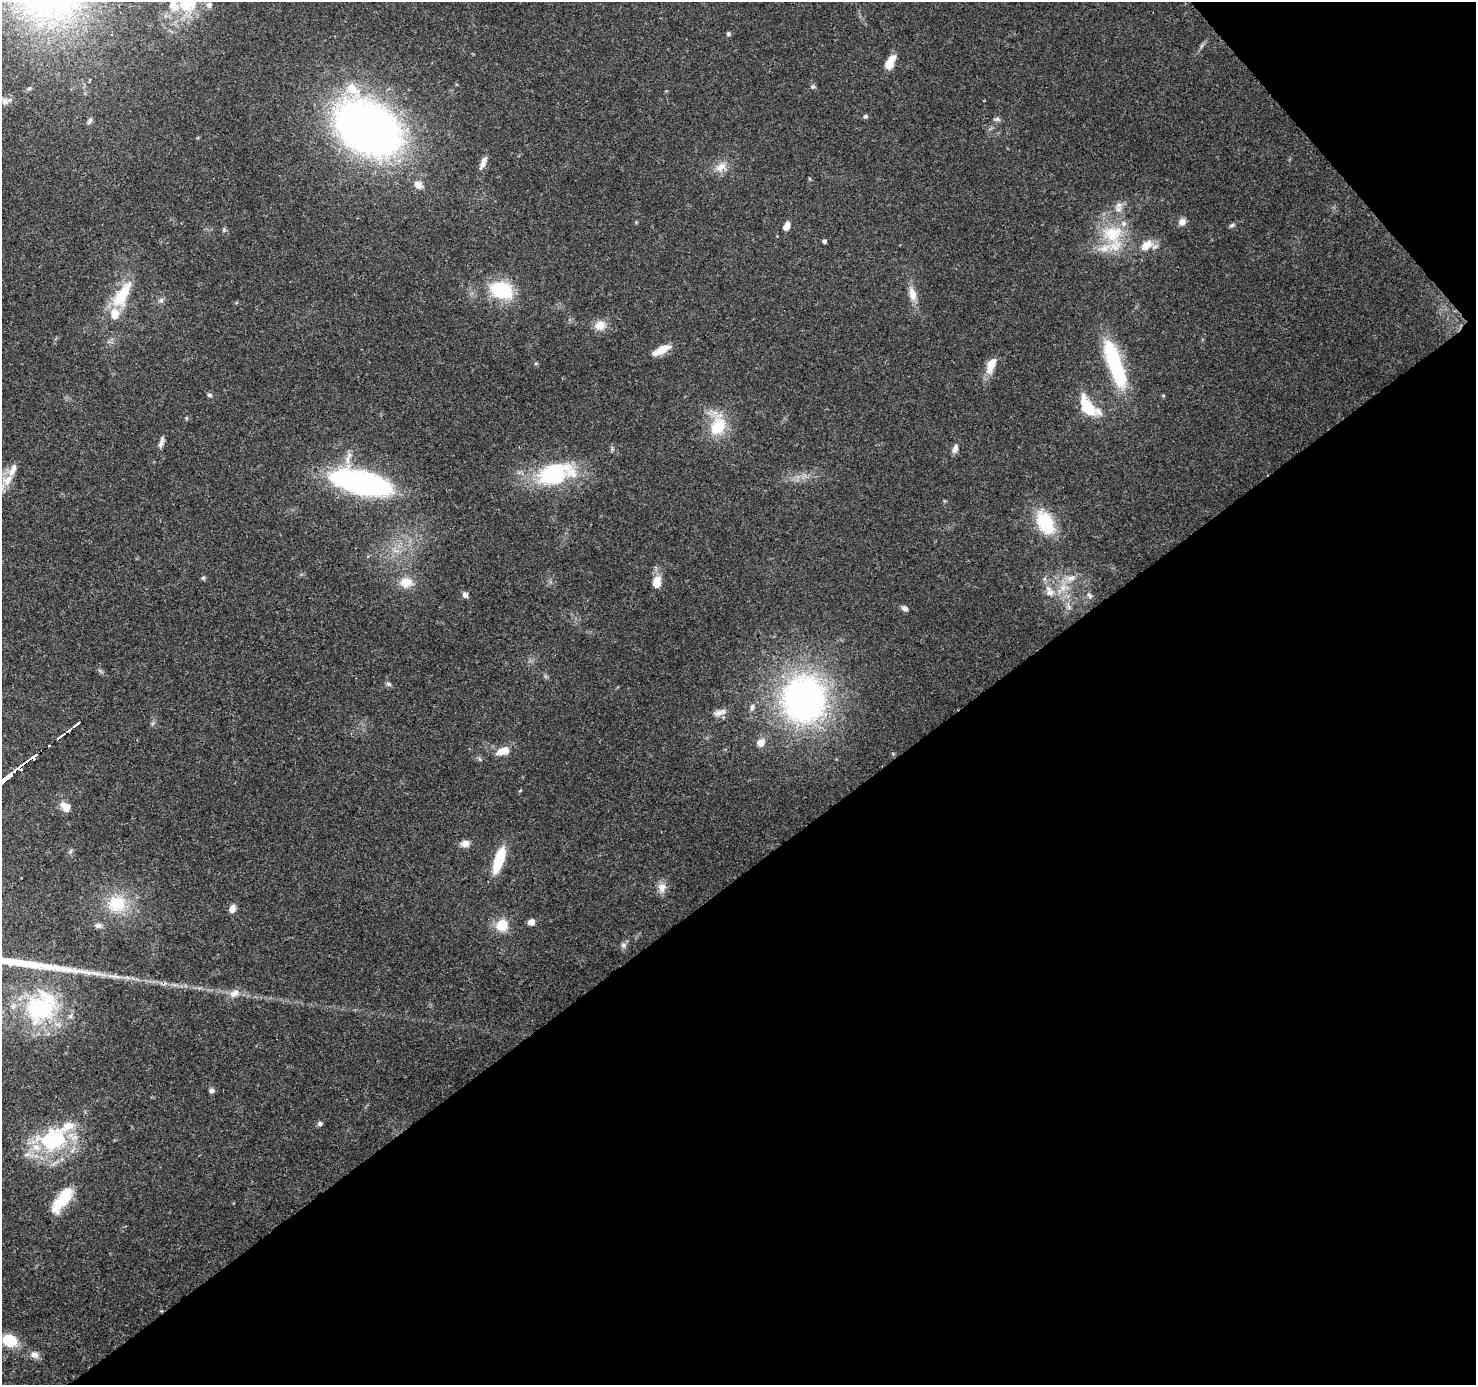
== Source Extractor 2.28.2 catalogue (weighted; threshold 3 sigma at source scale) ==
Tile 12 of 4 x 4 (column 4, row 3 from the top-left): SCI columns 4517-5990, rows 1593-2975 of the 6088 x 6013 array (HDU 1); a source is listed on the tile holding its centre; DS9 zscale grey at full resolution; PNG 1478 x 1387 px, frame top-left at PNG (2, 2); no overlay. Shown black and unused: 39% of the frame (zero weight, under 3 of 4 exposures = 7% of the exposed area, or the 3 px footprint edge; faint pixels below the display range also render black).
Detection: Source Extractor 2.28.2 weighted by HDU 2 'WHT'; one run over the whole footprint, this tile lists its part. Background 0.0987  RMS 0.0038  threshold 0.0171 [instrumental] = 3 sigma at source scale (4.5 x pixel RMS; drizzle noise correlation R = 1.50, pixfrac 1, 0.0396/0.0396 arcsec/px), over >= 5 px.
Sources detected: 90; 3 inside a brighter object's white glare — not listed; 9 inside a brighter listed object's ellipse — not listed separately; the other 78 listed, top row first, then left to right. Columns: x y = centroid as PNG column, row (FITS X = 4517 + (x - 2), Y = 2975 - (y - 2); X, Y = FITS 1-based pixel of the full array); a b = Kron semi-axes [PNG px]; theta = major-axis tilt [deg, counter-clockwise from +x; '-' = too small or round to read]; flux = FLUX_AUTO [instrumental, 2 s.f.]
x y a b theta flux
173 3 31 14 -84 10
209 5 8 7 - 1.8
728 34 6 5 - 0.7
889 65 13 10 81 3.6
813 86 6 6 - 0.8
5 101 10 9 - 1.9
865 116 5 5 - 0.72
997 119 9 5 -9 0.96
89 121 9 5 57 0.93
368 127 58 40 -37 260
483 163 17 7 70 2.8
721 167 17 12 17 4.2
418 185 14 10 -37 2.8
1119 205 11 8 50 2.2
1182 222 9 8 - 2
1232 225 8 5 27 0.74
786 226 9 6 68 3
224 230 6 5 - 0.65
1113 234 31 24 9 19
824 241 5 4 - 0.77
1146 245 15 10 38 5.3
501 290 25 17 -16 22
912 294 18 9 -77 4.2
122 295 37 14 60 16
161 300 8 7 - 1.2
600 325 15 13 22 4
661 350 21 7 28 6.2
1112 356 39 16 -71 25
536 363 6 4 1 0.43
991 365 17 8 67 6.6
209 395 6 5 - 0.75
1163 396 5 3 - 0.39
1089 409 18 11 -48 17
186 418 6 3 72 0.42
718 427 21 15 59 14
161 442 16 5 74 1.7
955 449 12 6 72 1.7
555 474 54 28 15 33
7 480 26 11 53 7.2
361 483 47 18 -13 110
1045 522 29 18 -62 18
203 578 6 5 - 0.58
1071 578 14 8 6 3.1
406 582 17 13 11 5.6
657 582 15 9 73 5
1063 588 10 7 -45 2.8
1050 593 12 10 -7 3.3
465 595 8 7 - 1.2
1089 595 10 6 -52 1.2
1069 607 9 4 -71 0.98
905 608 8 6 -36 1.4
388 684 8 5 -27 0.78
804 699 48 44 81 130
752 707 10 5 75 1.1
718 713 15 8 22 2.4
77 724 6 3 32 1.3
70 731 5 3 - 47
761 743 9 8 - 3.4
503 751 15 8 16 5.6
66 807 11 8 -40 4
465 844 11 9 -3 2.5
499 860 29 10 71 13
662 888 13 11 -89 3.1
117 904 25 22 7 15
232 908 10 7 79 2.3
531 922 5 5 - 3.4
502 925 6 6 - 20
98 926 9 7 1 1.3
623 945 9 6 -1 1.2
112 976 21 5 -6 3.1
234 993 15 10 31 3.1
40 1009 44 40 23 44
211 1091 6 6 - 1.2
320 1124 6 5 - 1
53 1140 38 29 22 37
62 1200 35 13 54 13
9 1340 15 13 -20 10
35 1355 12 9 -21 2.2
Overlapping masked pixels (flux is a lower limit): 2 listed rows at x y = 721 167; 70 731
Isophote crosses this tile's border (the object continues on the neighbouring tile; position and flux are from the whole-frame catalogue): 2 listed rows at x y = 173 3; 7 480